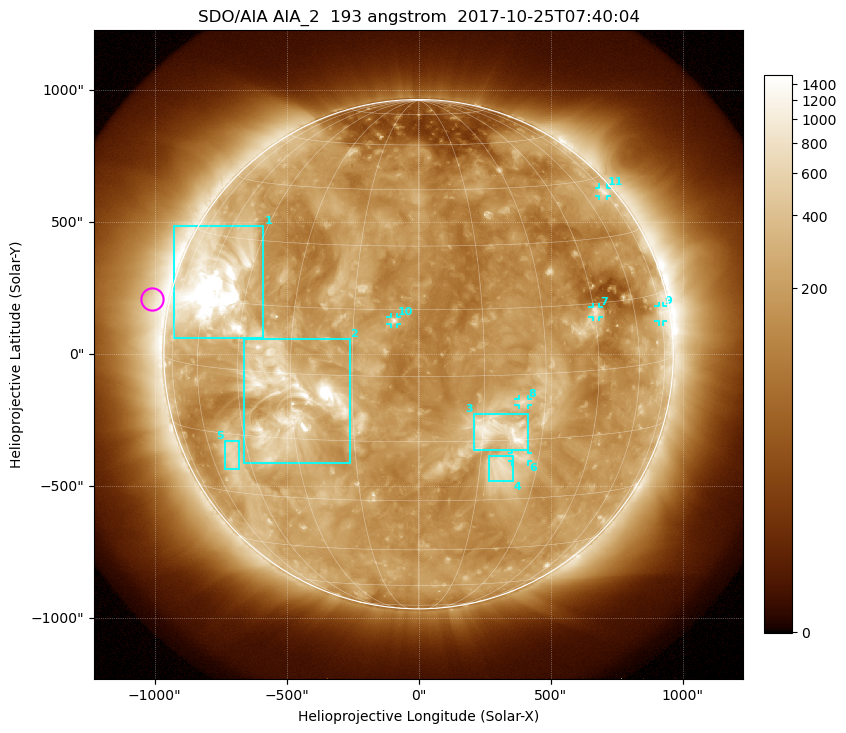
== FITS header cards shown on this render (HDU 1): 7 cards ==
TELESCOP= 'SDO/AIA'
INSTRUME= 'AIA_2'
WAVELNTH=                  193
WAVEUNIT= 'angstrom'
DATE-OBS= '2017-10-25T07:40:04.84'
CTYPE1  = 'HPLN-TAN'
CTYPE2  = 'HPLT-TAN'

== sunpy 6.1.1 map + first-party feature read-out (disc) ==
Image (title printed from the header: SDO/AIA AIA_2  193 angstrom  2017-10-25T07:40:04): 1024 x 1024 px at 2.4 arcsec/px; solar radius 965 arcsec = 402 px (full disc in frame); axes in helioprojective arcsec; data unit not stated in the header (colour bar unlabelled)
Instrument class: DISC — disc imager (sunpy class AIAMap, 193 A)
Bright regions (active regions / flare kernels): reference = the median radial profile (limb darkening/brightening removed); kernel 9 px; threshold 5 sigma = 366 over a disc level ~183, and >= 1.15x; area >= 12 px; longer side >= 10 px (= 24 arcsec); searched inside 0.97 R_sun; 11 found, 11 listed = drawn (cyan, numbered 1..; 6 of them under ~33 arcsec drawn as corner ticks so the feature stays visible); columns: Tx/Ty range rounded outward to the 5 arcsec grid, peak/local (2 s.f.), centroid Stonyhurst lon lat
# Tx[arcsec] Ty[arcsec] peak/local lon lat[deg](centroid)
1 -930..-585 60..485 19 -57 +18
2 -665..-260 -415..60 12 -31 -5
3 205..415 -365..-225 6.7 +19 -13
4 265..360 -480..-385 4.3 +20 -22
5 -735..-680 -440..-325 3.7 -51 -20
6 355..415 -405..-375 3.5 +25 -19
7 660..685 140..180 4.5 +45 +13
8 380..415 -195..-170 3.6 +24 -6
9 910..930 125..185 3.5 +75 +10
10 -105..-80 115..140 5 -6 +13
11 685..715 600..630 3.3 +73 +41
Off-limb structures (1.02-1.3 R_sun): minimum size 162 px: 4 found; the strongest spans PA ~40..115 deg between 1.02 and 1.3 R_sun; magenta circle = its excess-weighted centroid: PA ~80 deg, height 1.07 R_sun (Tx ~-1010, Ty ~210 arcsec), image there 2.7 x the reference